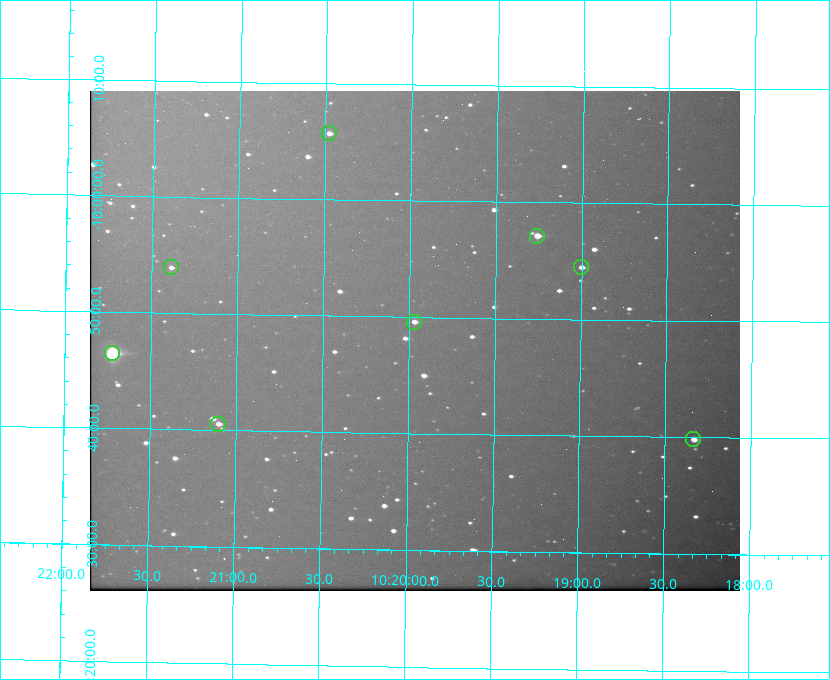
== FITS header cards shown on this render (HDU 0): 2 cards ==
NAXIS1  =                  650 / Width of table row in bytes
NAXIS2  =                  500 / Number of rows in table

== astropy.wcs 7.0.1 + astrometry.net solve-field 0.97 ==
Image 650 x 500 px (HDU 0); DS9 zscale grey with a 90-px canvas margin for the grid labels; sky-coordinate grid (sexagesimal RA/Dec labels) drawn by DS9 from the SOLVED WCS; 8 Tycho-2 reference stars matched to detected sources circled (green)
Header WCS: none
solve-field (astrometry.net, Tycho-2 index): SOLVED blind (the file carries no WCS)
Solved WCS: RA---TAN-SIP/DEC--TAN-SIP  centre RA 10:19:58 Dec -09:48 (154.99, -9.80 deg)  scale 5.16 arcsec/px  FOV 55.9' x 43.0'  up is +179 deg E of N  parity flipped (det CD > 0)
(file carries no celestial WCS; the grid is the blind solution)
Tycho-2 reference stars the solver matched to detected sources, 8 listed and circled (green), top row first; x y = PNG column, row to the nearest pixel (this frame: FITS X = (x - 90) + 1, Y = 500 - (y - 91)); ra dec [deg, ICRS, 3 dp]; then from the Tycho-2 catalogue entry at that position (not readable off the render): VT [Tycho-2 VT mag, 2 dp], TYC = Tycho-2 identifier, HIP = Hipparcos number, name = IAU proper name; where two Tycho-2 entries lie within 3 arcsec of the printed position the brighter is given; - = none
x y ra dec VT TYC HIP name
329 133 155.120 -10.095 10.96 5493-78-1 - -
537 236 154.815 -9.952 9.91 5490-258-1 50532 -
171 267 155.347 -9.899 11.51 5490-199-1 - -
581 267 154.750 -9.908 10.76 5490-212-1 - -
414 322 154.992 -9.826 10.90 5490-153-1 - -
112 353 155.431 -9.774 8.41 5490-124-1 50747 -
218 424 155.275 -9.676 10.79 5490-27-1 - -
693 439 154.583 -9.663 10.90 5490-13-1 - -